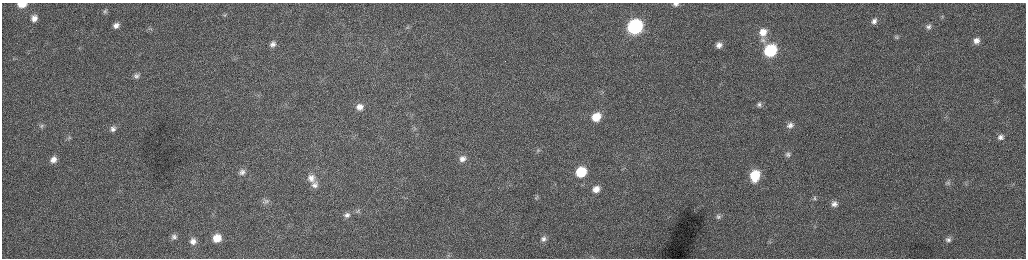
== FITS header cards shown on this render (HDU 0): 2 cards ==
NAXIS1  =                 2048 /fastest changing axis
NAXIS2  =                  512 /next to fastest changing axis

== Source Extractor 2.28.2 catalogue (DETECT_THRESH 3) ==
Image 2048 x 512 px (HDU 0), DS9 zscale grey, zoomed out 1/2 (1 PNG px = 2 x 2 image px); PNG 1028 x 260 px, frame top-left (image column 1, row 511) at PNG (2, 3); no overlay
Background 164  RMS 1.5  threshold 4.63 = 3 sigma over >= 5 px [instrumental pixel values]
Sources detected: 57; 1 cannot appear on this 1/2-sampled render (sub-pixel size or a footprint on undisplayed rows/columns) and is not listed; the other 56 listed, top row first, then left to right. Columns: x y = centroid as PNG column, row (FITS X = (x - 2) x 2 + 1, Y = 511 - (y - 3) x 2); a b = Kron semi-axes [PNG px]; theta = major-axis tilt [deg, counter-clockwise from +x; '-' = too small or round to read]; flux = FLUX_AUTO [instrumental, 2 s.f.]
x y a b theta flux
22 4 7 4 5 4800
676 4 6 4 0 1000
105 11 6 5 - 660
225 15 6 5 - 570
942 17 6 5 - 550
34 18 5 5 - 1700
874 21 10 8 49 2200
116 25 5 5 - 1500
635 26 9 8 - 58000
408 27 6 5 - 650
928 27 7 6 - 1200
150 29 5 4 - 450
763 32 7 6 - 3300
896 37 7 6 - 880
763 40 8 7 - 1200
976 41 10 9 - 2700
273 44 9 7 35 1800
719 45 5 4 - 1400
770 50 8 7 - 29000
137 76 7 6 - 1000
1025 87 4 2 - 230
759 105 5 4 - 740
360 107 11 10 - 3600
596 117 8 7 - 6700
945 117 6 3 24 550
790 125 6 5 - 1200
42 126 6 4 44 470
113 129 6 6 - 1200
414 129 5 3 - 390
1000 137 4 4 - 990
69 138 5 3 - 390
538 151 7 5 22 650
788 154 6 6 - 880
462 158 9 8 - 2200
53 159 5 5 - 2000
242 172 10 9 - 2000
581 172 8 7 - 13000
755 175 9 7 75 11000
311 178 14 13 - 4700
947 183 11 9 21 2300
966 183 7 5 44 870
314 185 11 10 - 2600
596 189 7 6 - 2400
536 198 6 3 5 390
815 198 7 7 - 980
267 202 12 5 26 1400
834 204 10 9 - 2400
358 211 7 4 -67 780
347 215 10 8 19 1800
718 216 6 5 - 650
174 237 7 6 - 1100
217 238 10 9 - 5800
544 239 6 5 - 1100
948 239 10 10 - 2400
193 241 9 8 - 2300
449 255 4 3 - 310
At the frame edge (FLAGS 8, measured only in part): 2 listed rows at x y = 22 4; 676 4
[1 sub-pixel or undisplayed-footprint detection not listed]